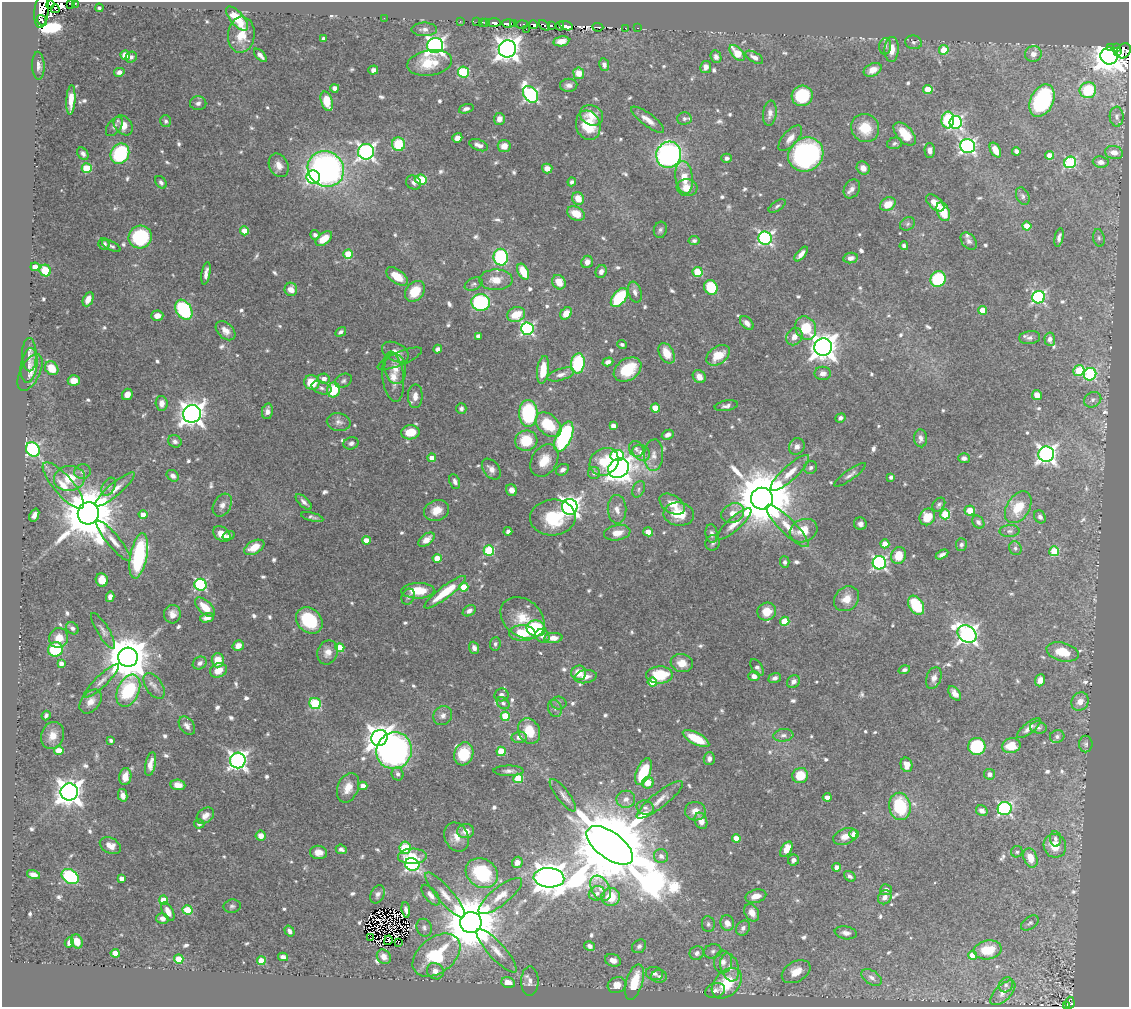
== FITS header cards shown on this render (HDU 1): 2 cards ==
NAXIS1  =                 1127
NAXIS2  =                 1005

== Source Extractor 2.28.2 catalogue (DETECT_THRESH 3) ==
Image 1127 x 1005 px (HDU 1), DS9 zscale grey, 1 PNG px = 1 image px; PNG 1131 x 1009 px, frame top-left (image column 1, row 1005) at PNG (2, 2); each listed source drawn as its Kron ellipse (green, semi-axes under 4 px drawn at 4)
Background 0.438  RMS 0.013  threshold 0.039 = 3 sigma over >= 5 px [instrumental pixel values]
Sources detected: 774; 18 with non-positive FLUX_AUTO (blend fragments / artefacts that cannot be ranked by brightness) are neither listed nor drawn; of the other 756, the 500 brightest by FLUX_AUTO listed and drawn (256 fainter detections omitted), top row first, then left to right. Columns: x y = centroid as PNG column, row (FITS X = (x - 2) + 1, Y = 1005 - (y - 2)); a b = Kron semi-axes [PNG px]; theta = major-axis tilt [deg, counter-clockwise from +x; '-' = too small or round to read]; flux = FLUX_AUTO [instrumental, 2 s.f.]
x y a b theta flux
70 3 4 3 - 4.8
75 3 4 3 - 36
50 5 4 3 - 190
99 8 4 4 - 2.5
55 9 4 3 - 15
42 11 17 7 82 18
237 18 15 6 -50 26
384 18 2 2 - 25
42 20 6 3 -57 72
460 21 2 2 - 6.2
477 22 2 2 - 4.1
482 22 3 2 - 14
485 22 3 3 - 7.8
494 23 7 3 -2 14
514 23 4 3 - 89
508 24 6 3 -3 320
522 24 6 3 2 9.8
533 25 4 3 - 51
544 25 7 3 -38 52
551 26 3 3 - 4.6
560 26 4 2 - 140
566 26 7 3 -14 91
598 27 5 3 - 80
625 28 3 2 - 5.7
638 28 3 2 - 7
424 29 13 7 0 4.5
526 29 2 2 - 17
241 35 18 13 85 17
323 39 4 3 - 2.4
561 41 8 5 9 9.4
913 42 8 7 - 2.5
435 45 8 7 - 420
885 46 8 6 86 2.7
1111 47 4 3 - 66
1116 47 3 2 - 43
507 49 9 8 - 880
892 49 12 7 88 12
944 50 5 4 - 28
1117 51 3 2 - 35
1124 51 8 6 42 90
737 53 9 5 -48 20
1033 54 8 8 - 6.2
125 55 5 4 - 19
260 55 8 4 -47 4
1109 56 9 8 - 1500
131 57 6 5 - 3.1
716 57 6 5 - 3.4
754 57 10 5 -30 4.1
430 63 22 13 9 28
604 65 6 5 - 3.8
38 66 14 6 -88 4.3
706 67 6 5 - 5.7
373 70 5 4 - 3.3
873 70 9 6 25 9.2
119 72 5 4 - 3.4
463 72 5 5 - 72
579 73 6 5 - 13
569 85 9 6 2 3.9
335 88 4 4 - 7
928 89 5 4 - 19
1088 90 8 8 - 38
530 94 9 6 -55 190
802 96 11 10 - 44
71 100 15 4 87 11
327 101 10 5 -73 23
1042 101 17 11 65 95
198 103 8 7 - 3.3
466 109 7 4 18 3.2
770 113 13 6 83 5.1
592 115 12 9 -26 11
1117 117 10 7 -87 2.9
684 118 7 6 - 3.3
499 119 6 5 - 6.3
648 120 20 6 -36 8.2
948 120 8 6 85 57
166 121 6 5 - 2.4
955 122 6 6 - 200
123 125 11 8 -49 12
588 125 15 12 -73 27
114 126 11 6 52 3.1
865 128 14 13 - 24
905 134 14 8 -48 19
457 138 5 4 - 5.7
790 138 16 7 49 7.6
894 143 8 5 14 2.3
398 144 7 6 - 31
479 145 10 5 -21 4.8
504 146 6 6 - 8.2
968 146 7 7 - 260
930 150 7 5 -89 4.1
995 150 8 5 -60 11
1016 151 4 4 - 3.9
366 152 8 8 - 330
1114 152 9 6 -12 7.4
83 154 7 5 -50 3.2
120 154 10 9 - 83
669 155 13 12 - 250
806 155 18 16 36 210
1050 155 4 4 - 12
726 158 5 4 - 2.8
1070 162 6 5 - 100
1101 162 8 5 -6 4.8
279 165 12 9 -63 7.5
87 168 5 4 - 37
547 168 5 5 - 7
863 168 7 6 - 5.7
326 169 19 17 -34 310
313 177 7 6 - 170
684 177 16 8 -83 16
421 179 6 5 - 34
161 182 7 5 -54 2.8
572 182 4 3 - 2.4
414 183 8 6 -34 3.6
687 188 10 8 -6 11
852 189 10 7 59 3.8
1023 196 9 6 -66 2.6
578 198 7 5 -55 12
935 203 11 6 -41 11
888 204 8 6 32 13
777 206 10 5 34 2.4
943 212 10 6 -68 22
576 213 9 6 -26 15
907 224 8 6 33 2.3
1027 226 4 4 - 18
660 230 8 6 74 2.5
244 231 4 4 - 14
315 235 5 5 - 3.8
140 237 12 11 - 74
765 238 7 6 - 220
1059 238 9 4 78 3.5
1099 238 9 5 -81 2.4
324 239 9 5 38 14
694 241 5 4 - 2.4
969 241 10 6 -48 3
104 244 6 5 - 2.7
111 246 10 4 -26 2.4
904 246 4 4 - 2.8
348 254 5 4 - 29
801 254 9 4 49 5.4
501 257 8 7 - 95
851 258 7 5 12 4.6
587 262 6 5 - 5.1
35 267 4 4 - 7.8
45 270 6 5 - 24
523 272 8 5 -62 19
601 272 6 5 - 4.6
697 272 5 5 - 43
206 273 11 4 80 4.6
397 276 12 7 -36 17
938 279 8 7 - 62
496 280 16 10 1 14
559 282 7 6 - 14
474 284 9 6 25 2.5
711 287 7 6 - 37
291 289 6 6 - 8.2
415 291 11 8 49 23
635 292 11 6 -73 4.4
1039 297 6 6 - 180
619 298 11 6 51 56
88 299 7 5 66 6
481 302 9 8 - 110
184 310 11 7 -58 94
982 310 4 4 - 13
566 313 7 5 47 9.5
516 314 9 7 19 20
157 316 6 5 - 7.5
747 323 8 5 -46 5.1
806 328 12 10 -63 30
527 329 6 6 - 170
225 331 11 7 -43 6.9
341 332 6 4 32 2.4
478 336 4 4 - 5.2
794 337 9 7 57 6.8
1030 338 10 6 7 3.5
1050 339 6 5 - 5.7
622 344 5 4 - 2.3
823 347 9 8 - 1100
438 349 4 4 - 3
395 352 14 9 -26 8
667 353 11 7 -61 16
29 355 17 7 -89 4.7
718 355 13 8 34 20
400 359 24 7 22 5.4
608 362 5 4 - 3.8
578 363 10 7 80 64
29 365 17 8 82 4.3
52 368 7 6 - 13
395 369 15 10 -82 9.5
628 369 15 10 35 35
543 370 14 6 83 17
1079 371 6 5 - 45
30 372 20 9 63 6.5
823 373 8 6 1 4.2
561 374 14 6 18 5.3
1090 374 6 6 - 100
393 377 25 10 -83 13
699 377 7 6 - 7.5
324 379 6 5 - 5.4
74 381 6 5 - 14
343 381 9 6 28 2.6
312 383 8 7 - 23
321 388 10 6 -18 3.8
333 390 7 6 - 38
127 394 6 5 - 6.8
1037 395 5 4 - 11
415 396 12 7 89 6.5
1093 400 9 7 31 4
162 403 7 6 - 6
726 406 12 5 10 3.4
655 408 4 4 - 25
461 409 5 5 - 2.6
267 411 8 5 79 4.4
528 413 13 9 -89 92
192 414 9 8 - 890
840 418 5 4 - 2.8
339 422 12 9 -11 4.6
548 425 15 10 -42 31
613 426 4 4 - 6.1
410 432 9 7 8 18
668 435 6 4 28 4.5
564 437 16 7 66 130
921 438 9 6 -86 4.1
175 441 7 6 - 3.3
526 441 11 10 - 27
351 443 7 6 - 3.2
797 446 8 7 - 4.5
33 449 7 6 - 150
636 449 8 7 - 2.7
641 453 9 7 -32 6.3
1046 454 8 7 - 420
654 455 16 9 86 7.6
617 456 7 5 3 74
432 458 4 4 - 7.5
964 458 6 5 - 3.3
544 460 17 12 59 16
604 462 15 13 37 27
811 467 6 6 - 2.8
619 468 11 9 33 680
491 469 12 7 -53 5.9
562 470 7 5 33 3.3
82 472 8 7 - 3.8
594 473 6 6 - 3.5
790 473 25 7 43 13
850 475 19 5 35 3.9
173 476 6 5 - 4.3
891 477 4 4 - 2.6
69 478 15 12 10 23
455 482 8 5 -67 3.4
63 485 29 9 -49 19
109 487 9 6 61 3.1
115 489 25 6 40 9.7
639 489 8 6 64 2.3
511 490 6 5 - 6.9
762 499 11 11 - 8100
304 502 10 4 -44 3.6
672 504 14 8 -32 12
222 505 12 8 60 5.3
939 505 8 5 52 2.4
570 507 8 7 - 470
1018 507 17 11 58 24
617 509 14 9 -89 7
437 510 13 10 21 11
970 510 5 5 - 12
88 513 11 10 - 7000
733 513 12 9 28 8.1
679 514 15 11 -7 17
945 514 5 5 - 50
34 515 7 4 67 4.2
143 515 4 4 - 7.1
312 517 11 4 -15 2.7
553 517 23 18 5 42
927 517 8 7 - 20
1040 517 7 5 -59 3
978 522 7 5 -50 2.7
734 524 23 6 42 8.6
860 524 6 6 - 3.5
787 526 29 7 -45 14
508 531 4 4 - 3
803 531 14 11 24 15
1010 531 10 6 1 3
648 532 5 4 - 6.5
617 533 13 7 11 10
222 534 9 6 -35 9.4
712 534 9 6 -82 3.7
229 535 6 4 20 2.7
426 540 9 5 37 8.5
114 541 26 6 -50 9.8
366 541 4 4 - 13
713 543 8 7 - 2.5
885 544 4 4 - 17
961 545 6 5 - 2.3
254 547 11 6 28 16
1015 548 7 6 - 2.5
489 550 5 5 - 71
1054 551 5 5 - 47
942 554 7 3 28 3.2
898 555 8 7 - 16
139 556 23 8 79 100
437 558 4 4 - 16
785 562 6 4 -87 2.4
879 563 6 6 - 200
102 580 7 6 - 15
200 585 6 6 - 130
464 587 4 4 - 25
418 591 16 8 1 21
445 592 25 6 37 30
110 597 5 4 - 4.6
408 597 8 6 63 2.6
847 599 13 11 44 12
916 605 10 7 -57 43
205 607 12 6 -42 14
469 611 7 5 34 3.7
767 612 9 9 - 16
172 614 9 8 - 6.8
207 618 7 4 12 5.9
523 618 24 18 -39 24
309 620 14 11 -43 51
785 621 4 4 - 34
72 628 6 5 - 3
536 628 9 8 - 78
103 631 20 6 -58 4.4
522 633 13 8 -1 25
967 634 10 8 -34 440
542 636 7 6 - 4.5
59 638 10 9 - 12
553 638 9 5 4 7.9
495 644 7 5 83 2.5
238 646 6 5 - 8.4
340 648 5 4 - 19
474 648 6 5 - 4.4
55 649 7 7 - 47
328 652 12 10 69 8.1
1063 652 16 9 -15 22
128 657 10 9 - 3700
218 660 7 6 - 16
200 663 7 6 - 3.6
682 663 11 9 -10 11
61 664 4 4 - 5.9
757 667 9 5 -56 2.7
218 670 9 7 25 11
904 670 6 4 17 2.5
579 673 7 7 - 14
659 675 13 8 1 36
754 676 6 5 - 5.9
586 677 11 6 9 6.8
775 678 6 5 - 3.6
934 678 11 7 69 4.7
1040 680 6 5 - 7.1
101 681 23 6 44 6.9
652 682 5 4 - 21
793 682 7 6 - 4.5
154 686 14 8 -56 5.5
128 691 17 10 66 66
955 693 8 5 -53 5.5
501 695 7 6 - 3.6
91 701 13 9 51 7.9
1080 702 9 8 - 7.9
315 703 6 5 - 81
503 703 7 5 -43 2.5
559 703 7 6 - 2.4
555 708 9 6 -68 3.3
46 715 5 4 - 2.3
443 716 10 9 - 4.6
505 716 4 4 - 40
187 726 10 7 -54 4.4
1029 728 14 5 39 5.5
1038 728 8 6 -8 2.6
529 731 13 10 -64 21
783 735 10 6 7 3.6
52 736 14 11 69 10
1057 736 7 6 - 2.7
519 737 7 5 5 4.9
379 738 8 8 - 1000
696 739 14 6 -28 27
111 740 4 3 - 2.5
1086 744 8 6 90 2.5
1011 746 9 7 12 17
977 747 8 8 - 68
59 751 5 4 - 16
394 751 18 17 - 350
501 751 5 4 - 34
464 754 12 9 71 27
709 759 6 5 - 4.2
238 760 8 7 - 400
150 764 12 5 79 7.1
907 765 7 6 - 8.9
509 771 15 5 0 3.9
643 772 14 7 66 40
398 774 7 6 - 2.9
989 774 5 5 - 3.2
800 776 8 7 - 22
125 777 8 6 81 10
518 778 5 4 - 39
648 783 6 5 - 12
178 785 7 5 -8 8
363 786 4 4 - 7.9
348 788 15 10 68 12
69 792 9 8 - 1100
123 795 6 4 -76 5
563 795 20 6 -53 5.4
827 797 4 4 - 6.7
626 799 9 8 - 6.3
660 800 29 7 38 9.9
900 806 14 10 -81 53
645 808 9 7 -14 3.3
1005 809 7 6 - 150
695 811 10 9 - 8.5
982 811 6 5 - 4.5
205 816 9 7 40 6.9
701 821 8 6 -67 7.1
199 824 5 4 - 2.4
466 831 8 7 - 8.2
854 834 5 4 - 11
261 836 5 5 - 6.6
845 836 12 8 20 8.3
456 837 15 12 -66 11
736 838 4 4 - 9.8
1055 839 8 5 -83 2.9
610 845 27 13 -36 20000
110 846 11 7 -27 8.4
1055 846 12 11 - 18
405 848 6 5 - 59
341 849 5 4 - 3.2
786 849 8 5 58 14
318 852 8 6 -8 7.3
1017 852 6 5 - 2.3
412 856 14 8 2 23
661 856 7 7 - 4.1
1030 858 10 6 -70 15
793 860 6 5 - 3.8
517 862 6 5 - 6.6
412 864 7 6 - 190
837 867 4 4 - 7.2
482 873 17 14 -33 73
33 875 7 4 -15 5.1
70 876 9 6 -34 87
850 876 6 4 -36 2.8
121 878 4 4 - 5.2
549 878 15 10 -4 2100
600 888 13 9 -59 8.5
886 890 6 5 - 3.5
597 893 8 7 - 4.1
378 894 9 6 63 3.7
431 895 12 6 -50 6.1
445 895 29 8 -49 12
500 896 27 9 38 13
756 896 10 6 14 8.8
611 897 9 9 - 23
885 897 7 6 - 5.4
163 900 4 4 - 20
232 906 8 7 - 2.6
188 910 5 5 - 35
406 910 8 4 -84 3.8
168 912 10 5 -63 7.9
752 913 9 7 -61 8.5
162 918 6 5 - 4.5
471 923 11 10 - 7200
727 923 8 7 - 8.3
1030 923 10 6 35 2.5
708 924 8 6 -83 2.3
424 928 9 7 -68 3.2
743 928 8 6 56 3.7
290 931 6 4 -56 4
846 933 11 6 -9 4.7
371 938 4 2 - 3.2
388 940 5 3 - 3.6
77 941 7 5 -68 9.6
69 942 5 4 - 3.7
398 942 2 2 - 51
590 946 5 5 - 4.2
639 946 8 6 42 2.9
988 950 14 9 10 25
497 951 28 8 -48 13
713 951 9 7 20 2.9
115 953 4 4 - 13
697 953 7 6 - 4.2
436 955 27 17 38 60
972 955 4 4 - 15
283 957 5 4 - 4.1
384 957 8 6 -52 6.4
179 959 4 4 - 21
613 960 8 6 -19 6.5
261 961 4 4 - 18
723 962 11 9 88 7.2
730 967 14 9 -73 9.1
435 971 9 7 -42 6.3
796 972 15 10 29 16
654 973 9 6 -11 3.9
659 976 8 6 0 3
872 978 11 7 -33 4.4
530 981 14 8 89 6.8
508 982 7 5 -21 11
634 982 18 8 73 34
727 983 17 12 45 42
617 985 9 8 - 13
1006 985 8 6 55 3.1
715 991 10 7 18 4.4
1003 993 15 8 44 6.8
1070 1003 6 4 -86 38
1066 1006 4 2 - 29
At the frame edge (FLAGS 8, measured only in part): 5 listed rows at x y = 70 3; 75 3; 50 5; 1124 51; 1066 1006
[256 fainter detections neither listed nor drawn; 18 non-positive-flux detections neither listed nor drawn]